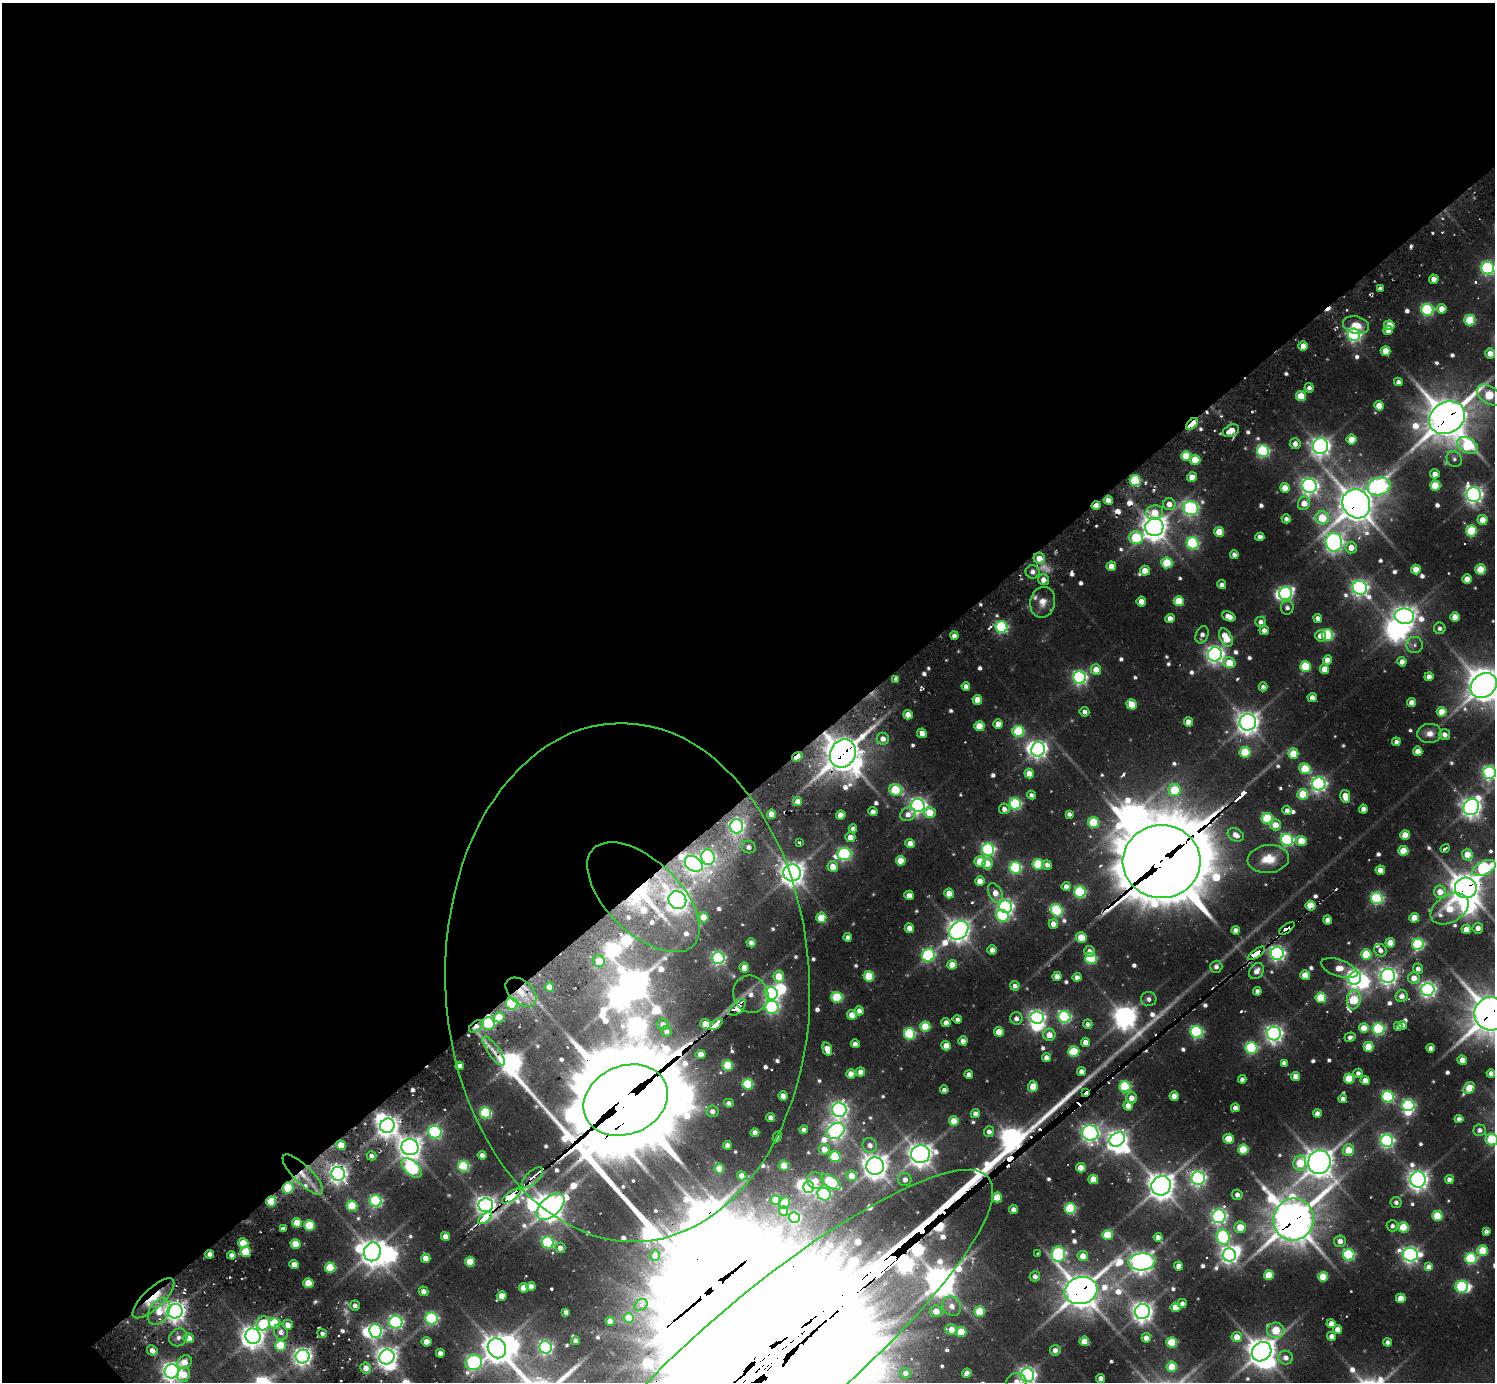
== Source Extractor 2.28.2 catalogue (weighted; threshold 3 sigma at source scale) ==
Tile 2 of 4 x 4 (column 2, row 1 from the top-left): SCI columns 1494-2986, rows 4471-5850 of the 6148 x 6134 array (HDU 1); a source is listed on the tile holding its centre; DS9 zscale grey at full resolution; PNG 1497 x 1384 px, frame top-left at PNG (2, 3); each listed source drawn as its Kron ellipse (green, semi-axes under 4 px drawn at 4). Shown black and unused: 58% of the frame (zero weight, under 2 of 3 exposures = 7% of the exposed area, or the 3 px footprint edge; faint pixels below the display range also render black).
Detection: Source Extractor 2.28.2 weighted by HDU 2 'WHT'; one run over the whole footprint, this tile lists its part. Background 0.137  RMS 0.01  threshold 0.0468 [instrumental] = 3 sigma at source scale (4.5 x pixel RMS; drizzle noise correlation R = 1.50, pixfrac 1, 0.05/0.05 arcsec/px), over >= 5 px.
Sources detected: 712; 11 too faint to see at this stretch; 30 inside a brighter object's white glare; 17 cosmic-ray / hot-pixel residue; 1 long thin detection or spike segment (spike, bleed or trail) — neither listed nor drawn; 13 inside a brighter listed object's ellipse — not listed separately; of the other 640, all 500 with FLUX_AUTO >= 4.66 (the completeness limit of this list) listed and drawn (140 fainter detections not listed), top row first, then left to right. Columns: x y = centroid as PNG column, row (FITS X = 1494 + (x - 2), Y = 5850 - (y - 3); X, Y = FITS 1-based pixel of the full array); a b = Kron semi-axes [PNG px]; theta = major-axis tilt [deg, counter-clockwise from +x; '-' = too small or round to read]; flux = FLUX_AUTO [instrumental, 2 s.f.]
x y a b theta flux
1488 268 6 6 - 280
1434 279 4 4 - 12
1380 289 4 4 - 7.4
1442 309 5 5 - 16
1427 310 6 6 - 220
1470 320 5 5 - 75
1356 325 13 8 -13 18
1389 325 5 4 - 28
1388 330 5 4 - 12
1354 335 6 6 - 310
1303 346 4 4 - 15
1386 351 5 4 - 19
1490 353 5 5 - 14
1398 382 4 4 - 6.1
1309 388 5 4 - 5
1489 395 13 8 -37 68
1301 396 5 5 - 44
1379 406 5 4 - 22
1447 418 19 15 30 3400
1192 424 7 4 44 83
1231 431 9 5 26 20
1352 439 5 5 - 24
1295 444 5 5 - 9.3
1467 445 11 7 -29 110
1321 446 8 7 - 830
1263 451 6 6 - 220
1186 456 5 5 - 44
1454 459 8 7 - 4.7
1195 460 5 5 - 33
1435 474 4 4 - 10
1192 477 5 5 - 15
1135 481 5 5 - 110
1309 486 7 7 - 600
1379 486 12 8 15 400
1435 486 5 5 - 48
1285 488 5 5 - 18
1474 495 7 7 - 670
1108 500 4 4 - 13
1304 503 7 6 - 16
1169 504 6 6 - 11
1356 504 15 13 -57 2500
1096 506 4 3 - 15
1191 508 7 6 - 350
1155 512 8 7 - 24
1322 518 6 6 - 41
1286 519 4 4 - 5.3
1482 520 5 5 - 18
1154 527 9 9 - 1400
1471 531 5 5 - 89
1219 532 5 5 - 29
1136 537 7 6 - 78
1260 537 4 4 - 6.9
1334 542 9 8 - 690
1193 543 6 6 - 200
1351 547 6 5 - 15
1234 554 4 4 - 5.1
1039 558 6 5 - 18
1167 563 5 5 - 70
1111 566 5 4 - 13
1416 569 5 5 - 18
1480 569 5 5 - 44
1145 571 5 5 - 20
1033 572 7 6 - 7.3
1467 579 5 4 - 18
1043 580 5 5 - 9.1
1222 585 4 4 - 5.9
1360 588 7 7 - 560
1286 593 7 6 - 280
1141 601 5 4 - 15
1179 601 5 5 - 44
1043 602 15 12 78 14
1287 608 7 6 - 4.9
1404 616 9 7 -8 1000
1229 617 7 4 -24 13
1455 617 5 5 - 18
1170 618 5 4 - 12
1318 618 4 4 - 7
1261 622 5 5 - 6.5
1002 627 6 6 - 190
1440 628 6 5 - 5.1
1264 630 5 4 - 7.9
1202 635 9 6 69 6.5
1327 635 6 5 - 160
954 636 4 4 - 5.7
1320 636 6 5 - 11
1226 638 10 6 -65 36
1415 645 8 8 - 4.7
1215 654 7 7 - 670
1327 660 4 4 - 14
1402 662 4 4 - 9.2
1229 663 6 5 - 35
1305 666 5 5 - 75
1096 669 5 5 - 17
1324 669 5 4 - 22
1429 677 4 4 - 8.7
1080 678 6 6 - 380
896 679 4 4 - 4.7
1484 685 14 11 38 2100
966 686 4 4 - 6.7
1263 687 4 4 - 5.1
1312 697 4 4 - 9.5
977 700 5 5 - 19
1412 702 4 4 - 14
1132 704 5 5 - 29
1084 712 5 4 - 6.1
1442 712 5 5 - 29
908 715 5 4 - 16
1188 722 4 4 - 13
1248 722 8 8 - 1100
998 724 5 4 - 16
979 726 5 5 - 36
1018 731 6 5 - 110
922 733 5 4 - 12
1430 733 12 9 6 11
1445 735 5 5 - 7.7
883 739 6 6 - 9
1396 742 4 4 - 5.8
1038 749 7 6 - 620
1418 751 4 4 - 14
1245 752 5 5 - 79
843 753 14 12 62 2600
1293 754 5 5 - 42
797 757 5 3 - 28
1305 769 6 5 - 62
1029 773 5 4 - 16
1489 773 6 6 - 390
1319 784 6 6 - 450
895 790 6 5 - 71
1174 790 6 6 - 61
1303 794 5 5 - 51
1031 795 4 4 - 4.9
1345 796 6 5 - 20
798 802 4 4 - 13
1015 804 6 5 - 180
918 805 6 6 - 570
1471 807 8 7 - 860
1004 809 5 5 - 7.4
1363 809 4 4 - 6.9
1287 810 4 4 - 6.5
873 812 4 4 - 8.7
930 813 6 5 - 31
772 814 4 4 - 21
908 814 8 6 28 8.9
1069 814 4 4 - 4.9
841 815 5 4 - 18
1267 819 6 5 - 110
1093 822 5 5 - 68
1275 825 6 5 - 16
736 826 7 7 - 290
853 829 4 4 - 6.3
1236 835 8 6 -29 13
1405 835 5 5 - 27
850 837 5 5 - 13
1287 840 6 6 - 240
1301 841 5 5 - 29
799 842 3 3 - 6.5
910 843 5 4 - 15
749 847 7 6 - 5.9
1445 848 5 3 - 5.7
988 850 6 6 - 310
1403 851 5 5 - 41
844 854 7 6 - 300
1467 854 6 5 - 23
708 857 8 6 -75 320
1268 859 21 14 7 30
901 861 5 5 - 34
980 862 5 5 - 37
1162 862 39 36 4 13000
694 864 10 7 -35 630
987 864 6 5 - 18
1038 864 5 5 - 95
1047 865 5 4 - 5.5
833 867 5 5 - 18
1015 868 6 6 - 190
1484 868 12 6 26 220
1380 870 4 4 - 14
792 873 8 8 - 1300
980 881 5 4 - 16
1066 886 4 4 - 7.1
1466 888 11 10 - 2100
1080 892 5 5 - 160
1440 892 6 6 - 18
949 893 5 5 - 21
995 893 10 6 -62 15
909 895 5 4 - 12
643 897 70 36 -44 160
1377 898 6 6 - 220
677 900 9 8 - 1100
1310 906 5 5 - 47
1006 907 6 6 - 430
1450 909 20 13 31 47
1057 910 6 5 - 150
1002 916 6 5 - 150
704 917 5 5 - 23
821 918 5 5 - 39
1414 918 5 5 - 23
1328 920 4 4 - 11
1053 924 5 4 - 11
909 928 5 4 - 12
1287 928 9 3 36 160
1478 928 5 5 - 9.1
1466 929 5 4 - 18
959 930 10 8 42 1100
1236 930 4 4 - 7.2
848 937 4 4 - 6.2
1081 937 5 5 - 31
751 943 5 4 - 9.1
1390 943 5 5 - 23
1418 944 6 5 - 180
992 950 4 4 - 6.9
1380 950 6 6 - 7.1
1090 951 5 5 - 7
1256 953 10 4 35 260
1277 953 6 6 - 450
1366 954 5 5 - 63
928 955 6 6 - 220
718 958 6 6 - 290
1091 958 5 5 - 140
599 961 6 6 - 22
952 965 5 4 - 18
1216 967 6 6 - 6.1
744 968 5 5 - 17
1339 968 19 8 -19 22
1418 969 5 5 - 7
1257 971 9 6 50 9.7
1305 975 5 5 - 24
779 976 6 5 - 45
869 976 5 5 - 62
1057 976 4 4 - 9.9
1388 976 7 7 - 650
1077 977 4 4 - 6.3
1355 978 7 6 - 570
1414 978 6 5 - 14
627 982 259 182 -87 13000
1015 986 5 4 - 5.6
549 987 5 4 - 14
1428 989 6 6 - 510
1257 991 4 4 - 6.3
521 992 18 11 -41 24
771 993 6 6 - 360
751 994 19 17 -63 18
1402 996 6 6 - 8.8
837 997 5 5 - 95
1321 998 5 5 - 64
1149 999 8 7 - 5.3
1354 1000 9 7 82 63
512 1004 6 6 - 140
738 1007 10 5 44 100
772 1007 6 6 - 280
859 1011 5 4 - 9.9
1491 1014 16 16 - 3200
852 1015 5 4 - 15
499 1017 5 5 - 27
1064 1017 6 6 - 240
1016 1018 6 6 - 6
1037 1018 7 6 - 480
957 1019 4 4 - 5.1
946 1022 4 4 - 7.8
488 1024 6 6 - 190
705 1024 5 5 - 28
716 1024 7 3 40 540
1088 1024 4 4 - 5.3
663 1025 5 5 - 8.2
1402 1025 4 4 - 6.9
476 1026 8 5 35 6.8
1398 1026 4 4 - 5.2
925 1027 5 5 - 50
1364 1028 5 5 - 31
1378 1029 6 6 - 190
666 1031 5 5 - 5.8
999 1032 5 5 - 25
1197 1032 6 6 - 230
1274 1033 7 7 - 620
910 1034 6 5 - 130
1049 1035 6 6 - 15
1350 1037 5 4 - 5.1
963 1041 4 4 - 9.7
1086 1042 4 4 - 14
855 1044 4 4 - 7.9
946 1046 5 4 - 17
1369 1047 5 5 - 46
1251 1048 6 6 - 150
1431 1048 4 4 - 6.5
827 1049 7 4 -76 16
494 1051 17 5 -55 9.8
1074 1052 6 5 - 65
701 1054 5 4 - 15
1046 1058 4 4 - 9.3
1462 1060 5 4 - 14
1284 1063 4 4 - 5.9
728 1065 5 5 - 67
460 1066 4 4 - 9.3
1081 1071 4 4 - 9.3
861 1072 4 4 - 12
1358 1073 4 4 - 5.5
1491 1073 4 4 - 8.1
851 1074 4 4 - 16
969 1075 4 4 - 8.1
1296 1076 4 4 - 17
1349 1078 5 5 - 51
1242 1079 4 4 - 5.7
1365 1080 4 4 - 13
748 1084 5 5 - 99
1033 1086 5 4 - 20
1125 1087 5 5 - 150
1469 1088 7 5 44 46
944 1090 4 4 - 6.2
1085 1092 4 3 - 96
783 1096 4 4 - 14
1174 1096 4 4 - 16
1388 1097 6 5 - 170
1131 1098 5 5 - 12
1343 1099 4 4 - 7.4
626 1100 43 34 23 20000
729 1103 5 4 - 6.1
1408 1105 6 6 - 260
1128 1106 5 4 - 14
1235 1108 4 4 - 10
839 1110 7 7 - 590
712 1111 6 6 - 6.7
485 1113 5 5 - 160
975 1113 5 4 - 8.2
1317 1113 4 4 - 8.7
771 1118 4 4 - 8.7
1459 1119 4 4 - 7.7
954 1121 5 5 - 22
387 1126 7 7 - 1000
804 1130 4 4 - 6.5
1480 1130 6 5 - 6
836 1131 9 7 36 590
435 1132 7 6 - 230
755 1132 4 4 - 9.3
989 1132 5 5 - 7.2
1090 1133 8 7 - 640
777 1137 6 3 63 6
1117 1139 8 6 34 830
1229 1139 5 5 - 32
1492 1139 6 5 - 93
1387 1141 6 6 - 350
341 1145 5 4 - 23
727 1145 4 4 - 6.5
870 1145 7 7 - 8.2
410 1147 8 8 - 1200
824 1149 6 5 - 17
1243 1149 5 5 - 60
1348 1150 5 5 - 26
920 1154 9 9 - 1200
482 1155 4 4 - 7.6
371 1156 5 4 - 5.4
835 1157 5 5 - 88
1319 1162 12 11 - 1800
1300 1163 7 6 - 48
463 1166 5 5 - 140
784 1166 5 5 - 33
875 1166 9 8 - 1400
411 1168 12 7 -44 170
1081 1168 5 4 - 19
719 1169 5 5 - 20
338 1174 7 6 - 710
303 1175 27 9 -45 27
742 1176 4 4 - 13
852 1176 5 5 - 18
532 1178 13 6 43 8
1198 1178 7 6 - 390
1093 1179 5 5 - 29
905 1180 7 6 - 7.9
1418 1180 8 7 - 920
1449 1180 4 4 - 7.7
815 1181 9 8 - 15
831 1182 11 6 -34 95
1161 1186 10 9 - 1600
808 1187 6 5 - 270
288 1188 6 5 - 51
824 1194 7 6 - 220
1237 1195 5 5 - 7.4
511 1196 11 4 35 590
997 1197 5 5 - 38
776 1200 5 5 - 26
271 1201 5 5 - 61
376 1201 6 6 - 240
1396 1202 5 5 - 4.9
785 1203 6 5 - 28
486 1205 7 7 - 870
352 1206 5 5 - 69
550 1207 16 9 42 1700
1013 1209 5 4 - 6.8
1070 1209 5 5 - 140
783 1211 4 4 - 13
1219 1216 7 6 - 450
1437 1216 5 5 - 56
794 1217 5 5 - 160
485 1218 8 3 38 550
1294 1219 21 20 - 3800
297 1223 5 5 - 34
309 1225 5 5 - 66
1392 1226 5 5 - 5.1
1240 1227 6 6 - 28
1403 1227 5 5 - 65
283 1229 4 4 - 6.4
1486 1231 4 4 - 5.3
1107 1235 5 5 - 54
445 1236 5 4 - 14
1158 1237 4 4 - 9.5
1223 1237 8 6 -74 190
1340 1241 6 6 - 9.9
243 1243 5 5 - 36
548 1243 6 6 - 190
295 1244 5 5 - 33
560 1248 5 5 - 8.2
1483 1251 5 5 - 63
246 1252 5 5 - 51
372 1252 9 8 - 1400
1038 1253 4 3 - 6.7
209 1254 4 4 - 6.9
1058 1254 8 7 - 240
231 1255 4 4 - 8.2
655 1255 5 4 - 6.5
1229 1255 6 6 - 630
1349 1255 6 5 - 180
1410 1255 7 7 - 580
1083 1256 5 5 - 17
426 1258 5 4 - 15
1471 1258 6 5 - 160
470 1262 5 5 - 41
1142 1262 13 8 3 1100
294 1265 5 4 - 15
1179 1266 4 4 - 12
1429 1267 4 4 - 17
330 1268 5 5 - 76
1269 1275 5 5 - 44
1035 1276 5 5 - 6.3
1323 1277 5 5 - 50
308 1283 5 5 - 36
531 1286 4 4 - 11
1462 1287 6 6 - 150
524 1288 5 4 - 25
423 1291 5 4 - 8.1
1081 1291 17 13 14 2700
502 1296 5 4 - 16
153 1298 27 10 43 42
1401 1298 5 4 - 29
1182 1303 5 4 - 5.8
355 1305 5 5 - 5.9
641 1305 7 5 38 5.3
952 1306 10 9 - 12
1175 1307 5 4 - 18
159 1311 14 9 57 24
175 1311 7 7 - 940
936 1311 6 6 - 17
1142 1311 8 7 - 990
566 1312 4 4 - 6.7
980 1312 5 5 - 63
629 1318 5 5 - 24
432 1319 6 6 - 220
610 1321 4 4 - 13
396 1322 6 6 - 340
263 1323 7 6 - 95
274 1323 5 5 - 57
1331 1324 4 4 - 12
288 1325 5 5 - 11
951 1329 6 5 - 18
1276 1330 9 7 -3 55
1338 1330 4 4 - 15
375 1331 7 6 - 280
281 1332 8 6 -66 8.8
961 1332 5 5 - 45
322 1333 5 4 - 4.8
253 1336 8 7 - 1200
1332 1336 4 4 - 9.2
178 1337 9 8 - 7.5
1237 1337 5 5 - 20
188 1338 5 5 - 19
1146 1338 5 4 - 10
575 1341 4 4 - 7.1
1084 1341 5 4 - 25
427 1342 5 4 - 15
1172 1342 5 5 - 65
1387 1342 4 4 - 5.2
280 1345 5 5 - 59
545 1347 6 6 - 350
497 1348 10 9 - 1600
152 1350 6 5 - 7.3
1055 1350 5 5 - 7.2
1262 1352 10 9 - 1800
440 1353 4 4 - 8
303 1356 7 7 - 710
387 1357 8 7 - 1000
774 1357 280 68 40 310000
1286 1358 7 7 - 8.3
184 1362 7 6 - 16
474 1362 8 7 - 280
1172 1367 5 5 - 40
366 1368 6 5 - 14
172 1371 7 7 - 930
905 1373 5 5 - 4.8
967 1373 4 4 - 11
184 1375 7 6 - 24
1027 1375 7 6 - 600
1101 1378 4 4 - 8.5
1016 1382 10 8 2 12
Overlapping masked pixels (flux is a lower limit): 45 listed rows (the first 20) at x y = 1447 418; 1192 424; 1356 504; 1096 506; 1404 616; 1002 627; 843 753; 797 757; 1162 862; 694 864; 1466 888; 1440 892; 643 897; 1310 906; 1287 928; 1256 953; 1277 953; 627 982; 521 992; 512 1004
Isophote crosses this tile's border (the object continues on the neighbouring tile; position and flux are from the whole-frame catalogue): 11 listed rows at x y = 1488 268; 1484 685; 1489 773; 1484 868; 1491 1014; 1492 1139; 774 1357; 172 1371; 184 1375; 1027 1375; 1016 1382
Unlisted compact peaks at least as high as the median listed source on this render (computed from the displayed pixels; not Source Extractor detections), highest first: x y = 1352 1370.